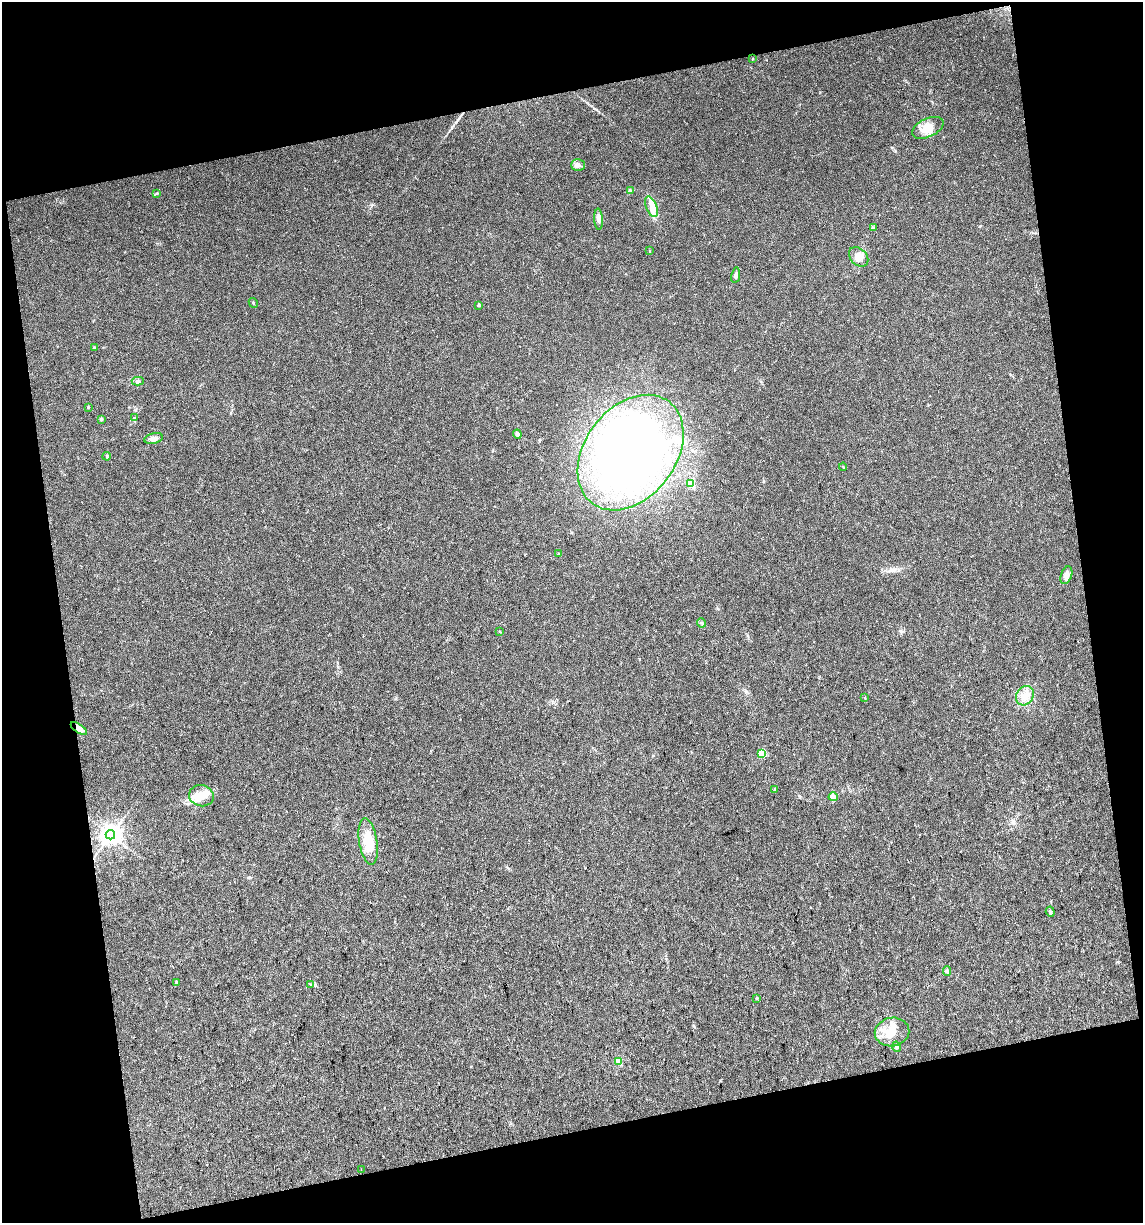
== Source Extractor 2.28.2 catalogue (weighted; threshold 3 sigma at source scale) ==
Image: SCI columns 24-2304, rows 1-2441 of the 2342 x 2441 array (HDU 1 of 3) = the unmasked area's bounding box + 8 px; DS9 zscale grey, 2 x 2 block average (1 PNG px = mean of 2 x 2 image px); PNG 1145 x 1225 px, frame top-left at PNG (2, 2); each listed source drawn as its Kron ellipse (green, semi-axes under 4 px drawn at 4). Shown black and unused: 25% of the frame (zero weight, under 3 of 4 exposures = <1% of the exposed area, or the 3 px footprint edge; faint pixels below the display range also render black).
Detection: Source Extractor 2.28.2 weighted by HDU 2 'WHT'. Background 0.0199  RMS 0.0052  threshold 0.0233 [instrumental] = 3 sigma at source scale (4.5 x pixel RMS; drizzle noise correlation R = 1.50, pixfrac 1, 0.0396/0.0396 arcsec/px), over >= 5 px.
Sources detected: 53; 3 inside a brighter object's white glare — neither listed nor drawn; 4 inside a brighter listed object's ellipse — not listed separately; the other 46 listed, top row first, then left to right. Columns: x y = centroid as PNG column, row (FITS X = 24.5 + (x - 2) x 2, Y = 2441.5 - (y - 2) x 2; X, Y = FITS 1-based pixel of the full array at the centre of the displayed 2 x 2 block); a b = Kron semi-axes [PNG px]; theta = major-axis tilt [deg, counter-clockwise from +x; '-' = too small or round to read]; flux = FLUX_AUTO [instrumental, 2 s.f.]
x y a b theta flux
752 59 3 2 - 0.7
928 128 17 9 25 14
578 165 7 6 - 4.2
630 191 3 2 - 1.2
157 193 3 3 - 1.3
651 207 11 5 -68 9.5
599 219 10 4 -86 5.2
874 227 4 3 - 1.2
650 251 3 2 - 0.67
859 257 11 8 -46 11
736 275 8 3 81 3.4
253 303 5 2 - 1.1
479 305 2 2 - 3.7
94 347 3 3 - 1.1
138 381 6 4 -2 2.6
88 407 3 2 - 1.1
135 418 4 3 - 1.6
101 419 4 3 - 1.7
517 434 5 4 - 3.8
153 438 9 5 13 5.9
631 453 64 45 53 480
107 456 4 2 - 1.2
843 467 4 2 - 0.91
691 483 3 3 - 46
558 554 3 3 - 1.1
1066 575 9 5 70 7
702 623 5 3 - 1.8
500 631 3 2 - 0.64
1025 696 10 8 54 12
865 698 3 2 - 0.66
79 729 9 4 -35 9.9
762 753 3 3 - 59
775 790 3 3 - 2.2
201 796 12 10 -16 16
833 797 4 3 - 2.6
110 835 5 4 - 960
368 841 23 9 -81 32
1050 912 5 3 - 2
947 971 5 3 - 2.1
176 983 4 3 - 1.5
311 984 3 2 - 1
756 998 3 3 - 1
892 1032 17 14 10 24
896 1047 5 4 - 2.5
619 1061 3 3 - 11
361 1170 2 2 - 2.1
Overlapping masked pixels (flux is a lower limit): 1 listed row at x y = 79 729
Diffuse or blended objects may show on this block-average render without a row.